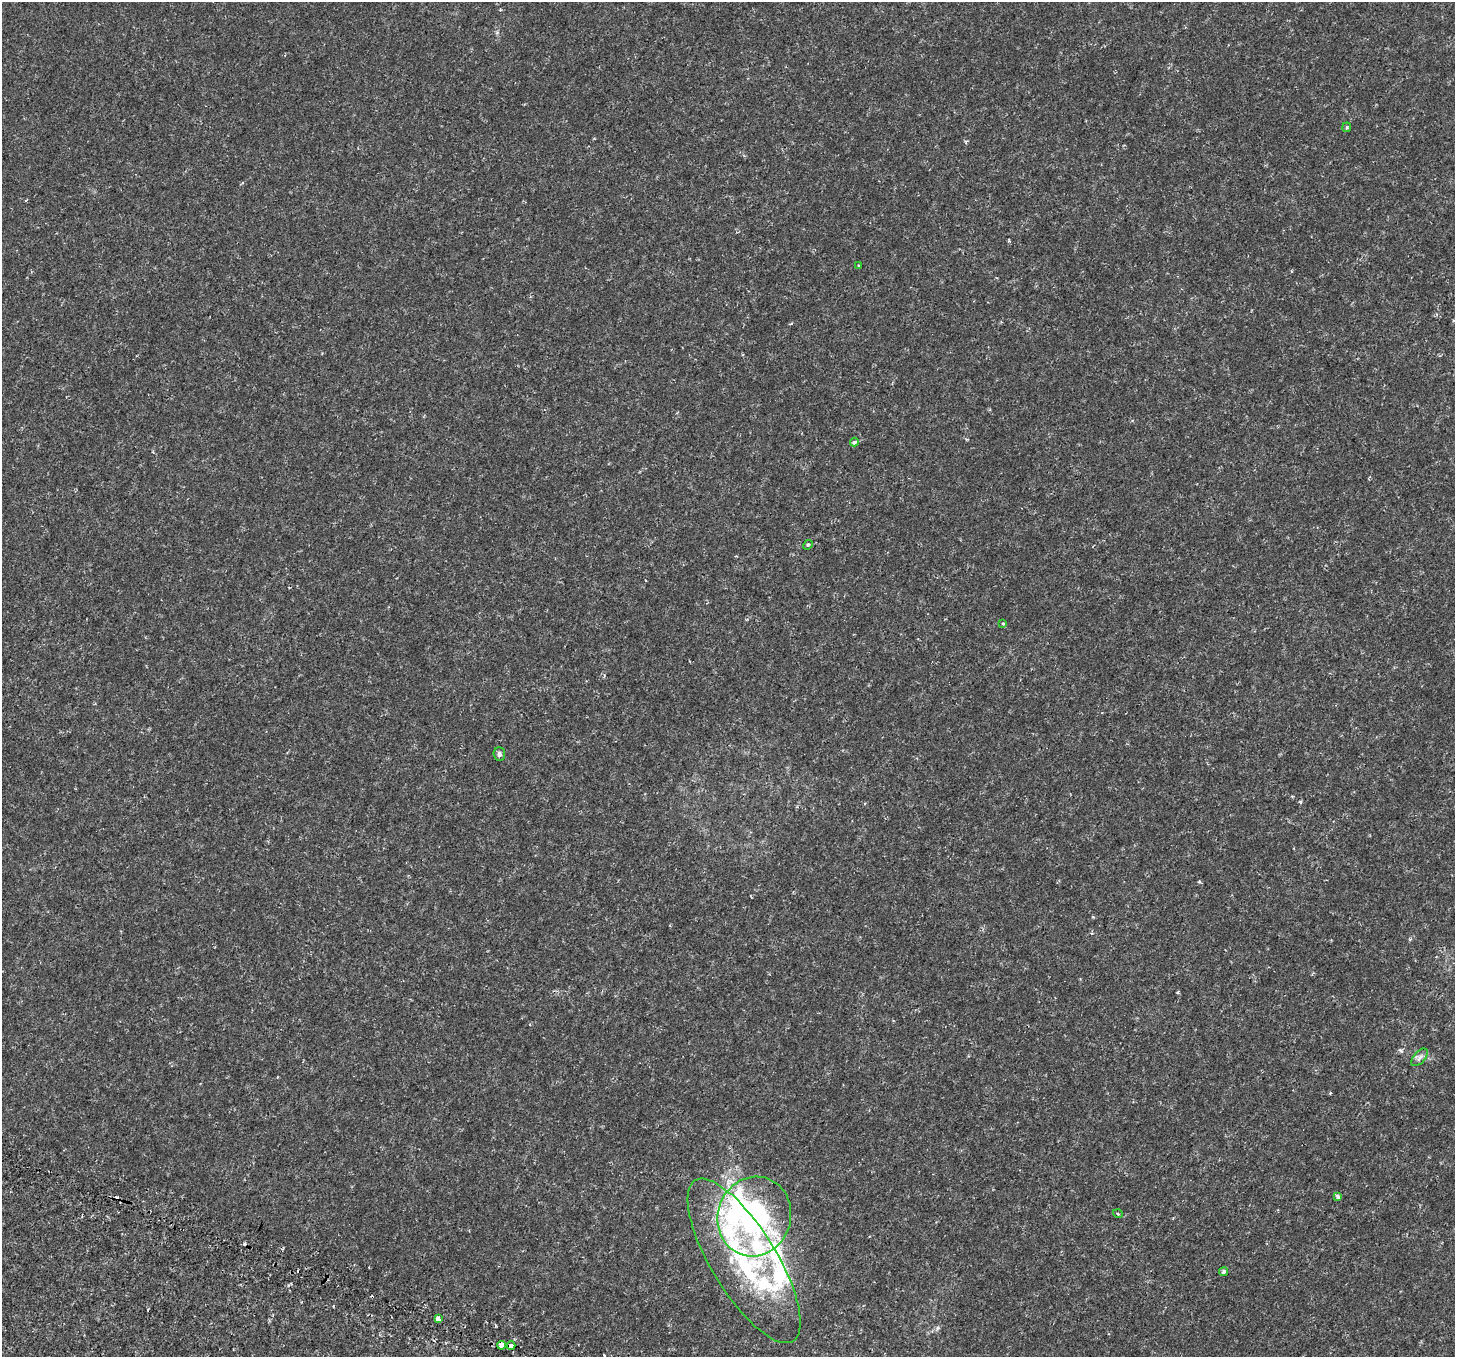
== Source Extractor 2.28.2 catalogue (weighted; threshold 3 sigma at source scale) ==
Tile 7 of 4 x 4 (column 3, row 2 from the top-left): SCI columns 3091-4543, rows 3177-4531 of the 6180 x 6285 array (HDU 1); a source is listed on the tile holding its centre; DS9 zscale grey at full resolution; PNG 1457 x 1359 px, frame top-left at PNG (2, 2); each listed source drawn as its Kron ellipse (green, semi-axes under 4 px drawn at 4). Shown black and unused: <1% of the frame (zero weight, under 2 of 4 exposures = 6% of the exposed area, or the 3 px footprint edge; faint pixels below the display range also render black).
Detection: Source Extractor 2.28.2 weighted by HDU 2 'WHT'; one run over the whole footprint, this tile lists its part. Background 3.47e-04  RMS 9.6e-04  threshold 0.00431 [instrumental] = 3 sigma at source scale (4.5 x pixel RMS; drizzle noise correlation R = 1.50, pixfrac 1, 0.0396/0.0396 arcsec/px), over >= 5 px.
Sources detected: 26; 1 inside a brighter object's white glare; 4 cosmic-ray / hot-pixel residue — neither listed nor drawn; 6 inside a brighter listed object's ellipse — not listed separately; the other 15 listed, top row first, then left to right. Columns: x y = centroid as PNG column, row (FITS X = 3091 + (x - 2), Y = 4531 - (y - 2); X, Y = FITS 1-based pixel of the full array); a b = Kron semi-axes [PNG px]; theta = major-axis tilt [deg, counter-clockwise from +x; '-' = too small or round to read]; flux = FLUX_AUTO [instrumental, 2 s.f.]
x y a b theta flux
1347 127 4 4 - 0.11
858 266 4 3 - 0.089
854 442 4 4 - 0.24
808 545 5 4 - 0.13
1003 624 4 4 - 0.084
499 754 7 6 - 0.21
1420 1057 10 5 48 0.31
1338 1196 4 3 - 0.27
1118 1214 5 3 - 0.075
754 1216 40 36 73 15
744 1261 94 32 -59 12
1223 1272 4 4 - 0.21
438 1319 4 3 - 1.7
501 1345 4 4 - 2.1
511 1346 4 3 - 1.8
Overlapping masked pixels (flux is a lower limit): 1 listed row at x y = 511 1346